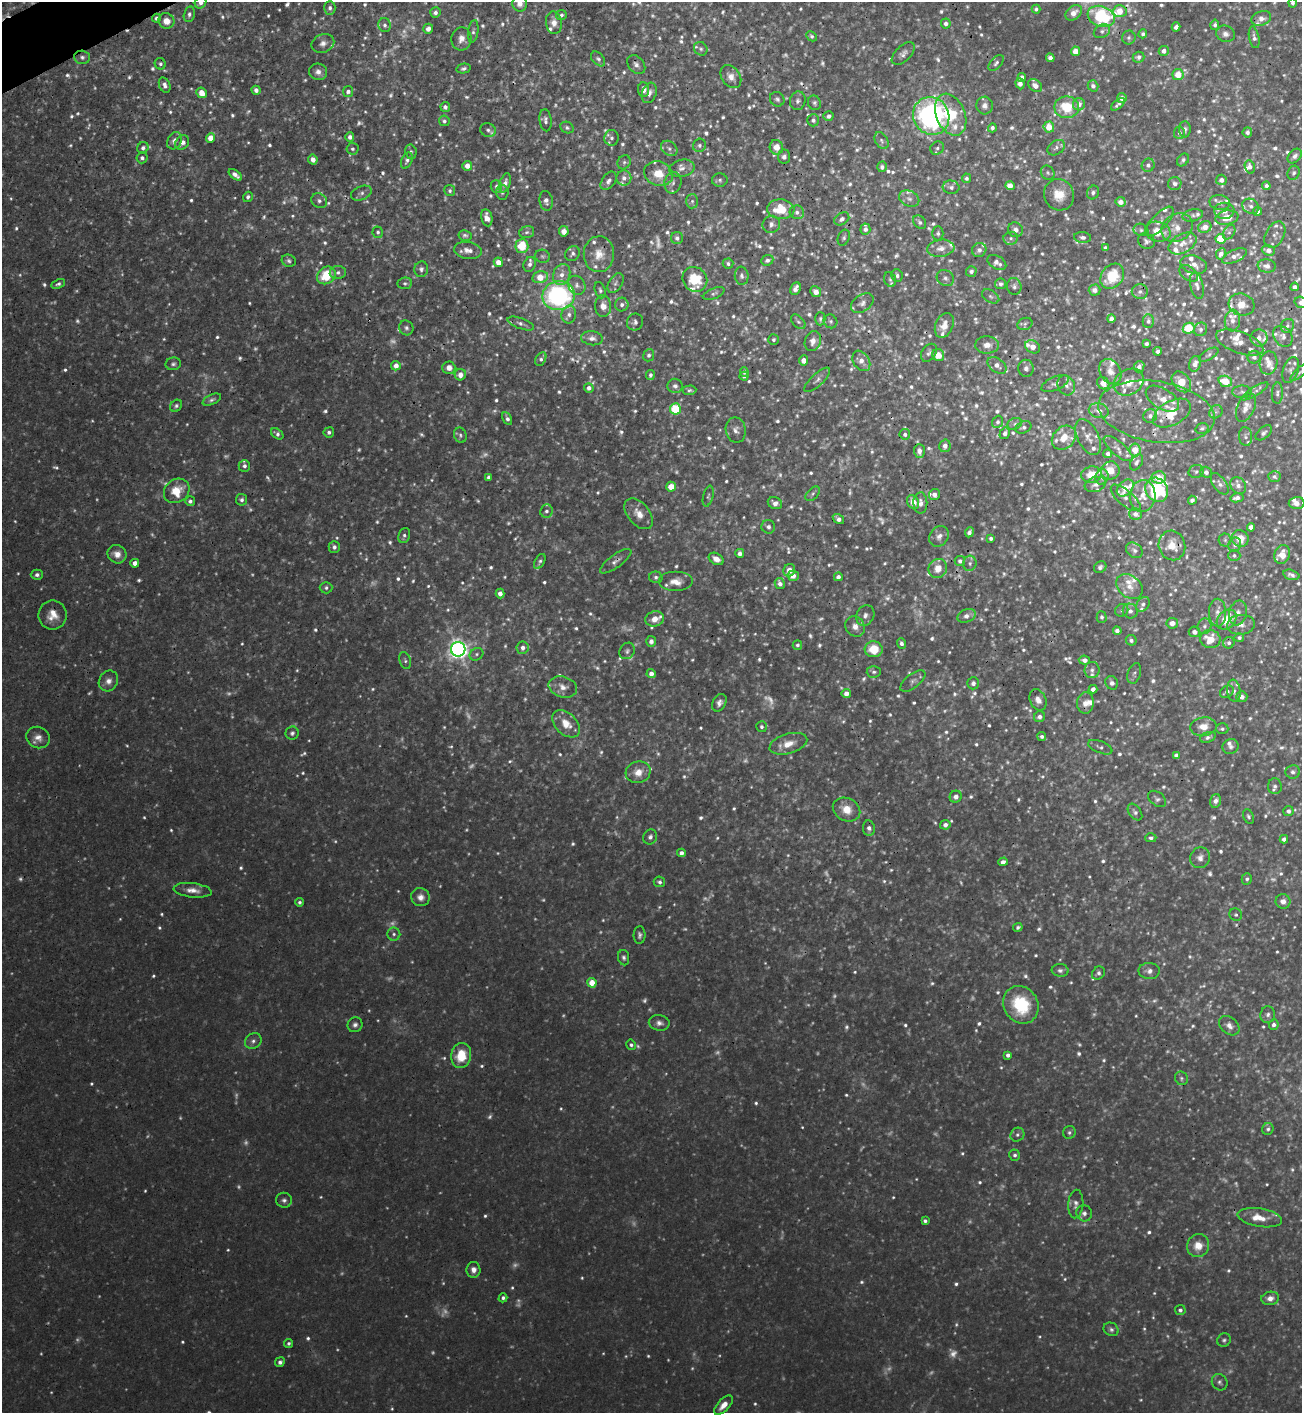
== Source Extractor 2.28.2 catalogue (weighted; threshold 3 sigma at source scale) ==
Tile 11 of 4 x 4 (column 3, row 3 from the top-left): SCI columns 2758-4057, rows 1421-2831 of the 5650 x 5664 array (HDU 1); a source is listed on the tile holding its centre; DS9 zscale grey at full resolution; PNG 1304 x 1415 px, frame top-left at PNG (2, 2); each listed source drawn as its Kron ellipse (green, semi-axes under 4 px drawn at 4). Shown black and unused: <1% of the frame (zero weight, under 3 of 4 exposures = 1% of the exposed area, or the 3 px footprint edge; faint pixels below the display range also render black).
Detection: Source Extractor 2.28.2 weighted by HDU 2 'WHT'; one run over the whole footprint, this tile lists its part. Background 0.0355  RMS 0.0035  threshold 0.0158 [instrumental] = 3 sigma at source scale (4.5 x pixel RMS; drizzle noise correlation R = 1.50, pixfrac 1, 0.05/0.05 arcsec/px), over >= 5 px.
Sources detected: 1737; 478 too faint to see at this stretch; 7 cosmic-ray / hot-pixel residue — neither listed nor drawn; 100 inside a brighter listed object's ellipse — not listed separately; of the other 1152, all 500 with FLUX_AUTO >= 0.88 (the completeness limit of this list) listed and drawn (652 fainter detections not listed), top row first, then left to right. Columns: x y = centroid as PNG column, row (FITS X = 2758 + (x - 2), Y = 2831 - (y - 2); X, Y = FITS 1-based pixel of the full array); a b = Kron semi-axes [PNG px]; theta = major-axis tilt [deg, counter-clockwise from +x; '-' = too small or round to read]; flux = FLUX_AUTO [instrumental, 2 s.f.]
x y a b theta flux
201 2 6 5 - 1.7
1293 3 4 4 - 0.92
520 4 8 7 - 2.4
330 8 7 5 90 1.2
1036 9 4 4 - 0.91
1120 11 7 6 - 5.8
435 13 5 5 - 1.3
1074 13 9 6 40 3
189 14 8 5 75 1.1
561 15 5 5 - 0.98
1101 16 14 10 -20 32
156 18 4 4 - 1.1
1261 18 10 7 22 2.2
166 21 8 7 - 3.7
554 23 11 8 -83 2.8
946 23 5 5 - 1.5
385 25 7 6 - 1.2
1215 25 5 4 - 0.91
1176 27 4 4 - 1.5
428 29 5 5 - 2
473 31 11 5 82 1.1
1102 31 8 6 28 1.1
1143 34 4 4 - 0.99
1225 34 9 8 - 1.9
811 36 5 4 - 0.92
1129 37 7 7 - 0.98
1254 37 11 5 -79 1.4
461 39 11 10 - 2.9
323 43 12 9 21 2.2
701 49 7 6 - 1.1
1076 51 4 4 - 4.9
1164 51 5 5 - 1.9
903 54 14 7 44 2
82 57 8 6 -4 1.2
1138 57 6 5 - 1.2
1050 58 4 4 - 1.8
598 59 8 5 -48 1.1
996 63 9 5 47 1.1
160 64 6 5 - 0.94
636 65 11 7 -47 1.8
464 69 7 4 13 0.97
318 72 9 8 - 2.2
1178 75 5 5 - 5.7
731 76 12 9 -54 3
1022 77 4 4 - 2
1020 84 5 4 - 1.8
165 85 8 5 -66 1.7
1035 86 7 5 -38 1.8
1093 86 6 5 - 1.3
256 90 4 4 - 1.6
643 90 7 5 -85 2
348 91 5 5 - 1.4
202 93 5 5 - 4.4
649 93 10 7 69 1.9
1122 98 5 5 - 1.9
777 99 8 7 - 1
798 101 9 7 75 1.4
814 103 7 6 - 0.93
1079 104 6 6 - 2.3
1118 104 8 4 39 1.2
985 105 9 8 - 1.9
445 107 5 5 - 1.4
1067 107 12 11 - 12
951 115 22 14 -67 17
828 116 5 5 - 1.4
931 116 19 18 - 92
546 120 11 6 -83 1.5
813 120 6 6 - 1.2
444 121 5 5 - 0.9
1049 127 5 5 - 6.2
567 128 7 5 -26 0.89
992 128 4 4 - 1.2
1185 129 8 6 90 1.1
488 130 8 6 -28 1.3
1247 132 5 5 - 1
1179 133 6 5 - 1.3
350 137 4 4 - 1.3
211 138 4 4 - 5.3
611 138 8 7 - 1.5
174 141 9 7 60 2.1
881 141 9 6 -60 1
182 142 8 6 48 2.2
699 145 7 6 - 1.1
776 147 7 6 - 4
143 148 6 5 - 1.2
669 148 9 6 -38 1.3
937 148 7 6 - 1.1
1056 148 9 6 34 1.5
352 149 6 5 - 0.92
411 152 7 5 -81 0.97
1295 156 8 6 46 1.5
784 157 7 6 - 1.4
142 158 5 5 - 1.2
313 159 5 4 - 2.7
407 160 8 5 68 1.2
1183 160 7 5 53 0.88
624 162 7 6 - 0.97
1148 165 7 6 - 1.3
467 166 5 5 - 3.5
882 167 5 4 - 1
1250 167 7 5 -75 2.1
682 168 13 8 11 2.6
1048 173 7 6 - 0.96
1294 173 7 6 - 0.94
658 174 14 12 -20 7.3
235 175 7 4 -37 2
624 178 7 7 - 2.2
966 178 4 4 - 0.92
720 180 7 7 - 0.98
1221 180 5 5 - 1.9
609 181 10 6 53 1.9
505 183 10 5 71 1.8
673 183 11 8 77 2
1175 184 6 6 - 1.5
496 186 6 5 - 0.97
1010 186 5 4 - 4
1266 186 4 4 - 1.2
951 187 8 6 -6 1.3
450 191 5 5 - 0.91
502 192 7 6 - 1.1
361 193 11 6 21 1.5
1093 193 7 6 - 1.1
1059 195 16 14 -59 6.8
248 197 5 4 - 0.99
909 199 10 7 -23 1.8
319 201 8 7 - 1.5
546 201 10 6 -82 1.8
692 201 7 6 - 0.88
1121 202 5 5 - 3.1
1220 203 10 7 -11 1.5
1251 206 9 7 -33 1.4
781 209 13 10 -4 10
1224 211 10 8 -3 2.6
1258 211 4 4 - 1.4
797 212 7 7 - 1.4
1193 215 10 6 14 1.1
487 218 9 5 -78 2.8
1227 218 11 7 10 5.7
842 219 8 5 33 1.5
1160 221 19 8 47 2.6
920 222 7 5 -50 1.1
771 224 9 8 - 1.6
1205 227 7 5 25 3.4
1177 228 16 13 31 4.4
865 229 5 5 - 1.6
1015 230 7 7 - 1.9
1141 230 7 6 - 0.96
564 231 5 4 - 2.6
378 232 6 5 - 0.92
527 232 8 5 16 1
1158 232 13 9 -15 6.6
1229 232 8 5 59 0.95
938 233 7 5 90 1
465 235 6 5 - 0.95
1275 235 14 9 61 2.1
1083 237 8 5 -7 1.3
677 238 6 6 - 1.5
844 238 8 5 68 0.9
1011 238 7 6 - 1.1
1221 239 5 5 - 9.8
1146 241 8 7 - 1.3
1182 243 15 9 29 4
522 246 7 6 - 11
941 248 13 8 7 3
1105 248 4 3 - 1.1
468 250 14 8 -8 2.8
979 250 7 6 - 1.7
1268 250 6 5 - 2.4
573 254 8 7 - 1.3
599 254 18 15 87 5.9
1221 254 6 4 63 1.9
543 256 7 6 - 0.89
1234 256 13 6 25 2.2
767 260 6 5 - 1.2
289 261 7 6 - 1
498 262 5 4 - 3.1
997 262 10 6 -30 2.6
530 264 8 6 68 1.3
728 264 5 5 - 0.9
1194 265 13 9 -17 3.2
1267 266 9 6 -6 2.2
421 269 8 7 - 1.3
971 271 5 5 - 1.2
338 272 8 6 7 1.4
1189 273 10 7 -35 1.2
562 274 11 8 69 3.1
326 275 10 8 39 12
742 276 9 7 -81 1.4
897 276 6 5 - 1.3
1112 276 14 10 50 13
540 277 8 6 13 6.6
945 278 9 7 -33 1.4
695 279 13 11 -47 12
890 280 7 5 -72 0.91
405 283 7 6 - 0.96
616 283 11 6 58 1.3
58 284 7 4 26 1
1001 284 6 5 - 1.1
577 285 10 8 -60 1.9
1014 286 8 7 - 1.3
1197 286 13 6 -77 1.7
1295 287 4 4 - 1.7
796 289 7 5 65 1.9
600 290 8 5 -72 1
1095 290 6 5 - 1.5
816 292 6 5 - 2.3
1140 292 8 7 - 1.4
714 294 11 5 21 0.97
558 296 16 14 12 71
991 296 9 6 -32 1.1
1301 302 7 5 -18 2.2
862 303 12 8 34 1.9
622 305 7 6 - 1.4
1242 305 13 11 -16 4.2
603 306 11 8 -89 3.6
569 314 9 7 79 1.8
1111 318 4 4 - 1.6
820 319 6 5 - 0.89
830 321 7 6 - 0.93
1148 321 7 5 -90 1.2
1232 321 11 7 84 2.1
635 322 9 8 - 1.3
798 322 8 5 -44 1
521 323 14 5 -20 1.5
1025 324 8 6 22 0.96
944 325 13 8 66 3.7
1287 326 7 6 - 0.99
406 328 7 7 - 1.2
1189 328 6 5 - 14
1200 329 7 6 - 1.3
1283 336 11 8 -52 1.9
592 338 11 7 -6 1.9
1259 338 8 8 - 2.4
773 340 5 5 - 0.91
813 341 10 8 67 2.6
1240 342 25 10 -21 3.7
1146 344 4 3 - 0.99
987 345 12 8 -3 2.9
1033 347 8 6 -29 3.6
1158 351 4 4 - 1.2
929 353 10 7 54 1.3
649 355 6 5 - 1.1
938 355 6 6 - 4.2
1209 355 11 5 30 0.94
1254 357 6 6 - 1.2
541 359 7 5 62 1.1
803 360 5 4 - 2.4
861 361 11 8 -57 2.6
1268 363 11 9 79 2.3
173 364 8 6 11 1.1
1195 364 8 6 72 2.2
997 365 11 7 -38 2.2
396 366 5 4 - 2.9
1139 367 6 5 - 1.8
449 368 6 6 - 2.7
1026 368 8 7 - 1.5
1291 370 13 7 72 1.5
1110 371 13 10 -57 3.5
744 372 5 4 - 0.89
1300 372 11 4 40 1.1
460 375 6 5 - 3
650 375 5 3 - 1
744 376 4 4 - 0.99
817 380 17 6 43 1.8
1225 381 7 5 -21 7.9
1129 382 16 12 32 5.4
1181 382 11 8 -51 7.2
1055 383 14 6 24 1.6
1103 383 7 5 -49 3.9
1066 385 10 8 -63 1.8
675 386 7 7 - 1.4
589 388 5 4 - 1.8
689 390 7 5 3 0.91
1255 391 15 4 32 1.4
1242 392 10 6 1 0.95
1277 393 10 5 88 1
1162 399 18 10 -32 4.3
212 400 10 5 25 1
176 406 6 5 - 0.88
1246 407 15 8 66 3.4
675 409 6 5 - 17
1099 411 10 7 -14 2.7
1156 412 59 30 -9 21
1216 412 7 6 - 0.95
1172 413 21 12 29 7.2
1150 416 7 6 - 1.4
507 418 7 4 -64 1.2
998 422 6 5 - 1.1
1015 424 7 5 24 0.88
1023 427 8 6 21 1
1202 428 6 5 - 0.88
736 430 12 10 -79 2.3
329 432 5 5 - 1.2
1005 433 6 5 - 1.9
1264 433 9 5 42 1.1
277 434 7 4 -38 1.2
905 434 5 5 - 1.1
460 435 8 6 -69 0.98
1245 436 9 6 -85 1.1
1088 437 19 10 -64 3.2
1064 438 13 10 45 5.9
945 446 6 5 - 2.1
1118 449 18 6 -40 2.1
1135 450 6 5 - 5.4
919 451 7 5 -87 2.3
1108 454 4 4 - 1.6
1136 462 9 5 57 1.2
244 466 6 5 - 1.2
1110 470 9 9 - 5
1196 472 7 6 - 1
1206 472 6 5 - 1.7
1091 475 10 8 12 6.2
489 477 4 4 - 1.3
1102 477 8 6 76 1.2
1158 477 7 6 - 5.9
1274 477 6 5 - 1.1
1220 484 12 6 -55 1.5
1095 485 11 7 19 1.6
1238 486 9 7 -56 1.9
671 487 5 4 - 5.5
1125 488 10 6 45 6.1
1157 490 13 10 -57 28
177 491 13 11 37 8.8
813 494 9 5 46 0.95
934 494 6 5 - 2.3
708 496 11 5 76 0.89
1143 496 16 13 84 5.2
1126 498 18 7 -40 1.9
1237 498 7 4 12 2
241 500 6 5 - 1.2
1192 500 4 4 - 1.2
190 501 5 5 - 1.2
913 502 7 5 -60 3.6
775 503 7 5 -24 1.9
920 503 10 7 -89 2.3
1297 503 8 6 1 2.4
546 511 7 6 - 1.2
639 514 18 11 -50 4.7
1135 514 6 5 - 1.8
838 519 6 4 -34 1.8
768 527 7 7 - 1.3
1251 527 4 4 - 3.3
969 532 5 4 - 1.5
404 536 8 5 71 1.1
939 536 11 9 52 2.1
991 538 4 4 - 1.1
1240 539 9 8 - 5.1
1225 540 6 6 - 0.9
1172 545 15 13 -76 5.6
1235 545 7 6 - 1.3
334 547 6 5 - 1.5
1134 550 9 7 -37 1.3
740 553 4 4 - 2
117 554 10 9 - 3.2
1282 554 9 7 69 4.5
1234 555 6 5 - 0.98
716 559 8 5 -30 2.9
540 561 8 4 62 0.91
616 561 19 6 36 2.2
960 561 5 5 - 1.3
135 563 4 4 - 3.1
970 563 7 6 - 1.1
1100 567 6 5 - 1.1
938 568 10 9 - 5
789 570 6 5 - 3.4
37 575 6 5 - 1.2
1291 575 8 5 -16 1.4
793 576 5 5 - 2.3
656 577 7 5 -15 0.98
838 577 4 4 - 1.6
676 582 17 10 0 4.4
780 583 6 5 - 1.9
1129 586 15 11 -38 4.4
326 588 6 6 - 0.99
500 593 5 4 - 2.4
1143 604 8 6 53 1.2
1122 610 7 6 - 0.92
1130 611 7 7 - 1.8
1217 613 14 8 -89 2.7
1238 613 12 9 75 2.5
53 615 14 14 - 5.5
865 615 11 8 63 1.9
966 616 9 6 21 2.3
1102 617 5 5 - 0.98
655 619 9 7 15 4
1227 620 11 8 45 8.9
1172 623 5 5 - 2.8
1241 625 14 10 7 2.9
1205 626 8 7 - 1.2
855 627 11 9 -53 2.8
1117 631 4 4 - 1.7
1194 632 6 5 - 1.6
1239 638 5 4 - 1
1210 639 10 9 - 8.2
1131 640 6 5 - 1.2
651 641 5 5 - 1.6
901 643 5 4 - 1.2
1229 643 6 5 - 1.1
797 645 5 4 - 0.95
523 648 6 6 - 1.8
458 649 7 7 - 220
874 649 9 8 - 9
627 651 8 7 - 1.1
477 654 7 6 - 0.93
405 660 9 5 -70 0.94
1084 660 6 4 -7 2
1092 670 8 7 - 1.4
874 672 7 6 - 0.97
1134 673 10 6 73 1
651 674 4 4 - 2.3
108 681 11 9 57 2.6
913 681 15 7 38 1.7
973 683 6 6 - 1.4
1112 683 7 6 - 1.3
563 687 14 10 -16 3.4
1093 689 4 4 - 2
1234 691 11 6 -82 1.8
1227 692 7 5 32 1.8
846 694 5 4 - 2.5
1242 697 5 5 - 2.1
1038 700 11 8 -64 3
719 703 9 6 62 1.8
1085 703 10 8 86 2.9
1040 717 5 5 - 1.7
566 724 16 10 -45 5.2
762 727 5 5 - 0.95
1203 727 13 9 7 4.7
1222 729 6 5 - 0.89
292 733 6 6 - 1.1
1042 736 4 4 - 1
1208 737 8 5 21 1.3
38 738 12 10 -27 3.2
788 744 19 10 16 5.4
1100 747 13 6 -23 1.2
1230 747 8 7 - 1.3
1176 755 4 4 - 1.3
638 772 12 10 16 4.3
1293 772 7 6 - 1.2
1275 786 8 7 - 1.3
956 797 6 6 - 1.8
1157 799 10 6 -38 1.2
1215 801 7 5 73 2.1
846 809 14 11 -26 6.2
1288 811 5 5 - 1.4
1135 812 9 6 -54 1.2
1248 816 7 5 -65 0.89
945 825 5 4 - 1.8
869 828 7 6 - 1.7
650 837 8 6 60 1.4
1151 838 5 4 - 1
1284 839 4 4 - 1.7
681 853 4 4 - 1.7
1200 858 10 9 - 2.8
1003 862 5 4 - 1.8
1247 879 6 5 - 1
659 882 6 5 - 1.1
193 890 19 7 -6 3.6
420 897 9 9 - 2.7
1283 901 7 7 - 2.5
299 902 4 4 - 0.89
1236 915 6 6 - 0.98
1018 927 5 4 - 0.89
394 934 6 6 - 1.1
640 935 9 6 88 1.2
624 958 8 5 -80 1
1060 970 8 6 -4 1.2
1149 971 10 8 -3 2.1
1098 973 7 6 - 1.2
592 983 5 4 - 6
1021 1005 19 17 -58 21
1268 1015 8 7 - 1.4
659 1023 10 8 -8 2
355 1025 8 7 - 1.5
1274 1025 5 5 - 1.4
1229 1026 11 8 -40 2.3
253 1041 9 7 40 1.7
631 1045 5 5 - 0.91
461 1055 12 10 80 10
1008 1055 4 4 - 1.4
1181 1078 7 6 - 0.9
1268 1129 6 5 - 0.95
1069 1132 6 6 - 0.9
1017 1135 7 6 - 1.2
1015 1155 6 5 - 1.2
284 1200 7 7 - 1.3
1076 1204 14 7 85 1.9
1084 1213 8 7 - 1.6
1260 1218 22 9 -9 5
925 1221 4 4 - 1
1198 1246 11 11 - 5.3
473 1270 8 7 - 2.4
503 1298 4 4 - 0.97
1270 1298 9 6 11 2.3
1180 1310 5 5 - 1.2
1111 1329 8 6 -28 1.1
1224 1340 7 6 - 0.91
289 1343 4 4 - 0.9
280 1362 5 4 - 1.2
1220 1382 8 7 - 1.1
723 1405 12 6 46 3.6
Overlapping masked pixels (flux is a lower limit): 12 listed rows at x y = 1120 11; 798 101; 502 192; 781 209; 558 296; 813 341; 212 400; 1156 412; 1172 413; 1172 545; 616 561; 723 1405
Isophote crosses this tile's border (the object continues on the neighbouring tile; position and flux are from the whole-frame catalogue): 5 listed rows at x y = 201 2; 1293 3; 520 4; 1301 302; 1300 372